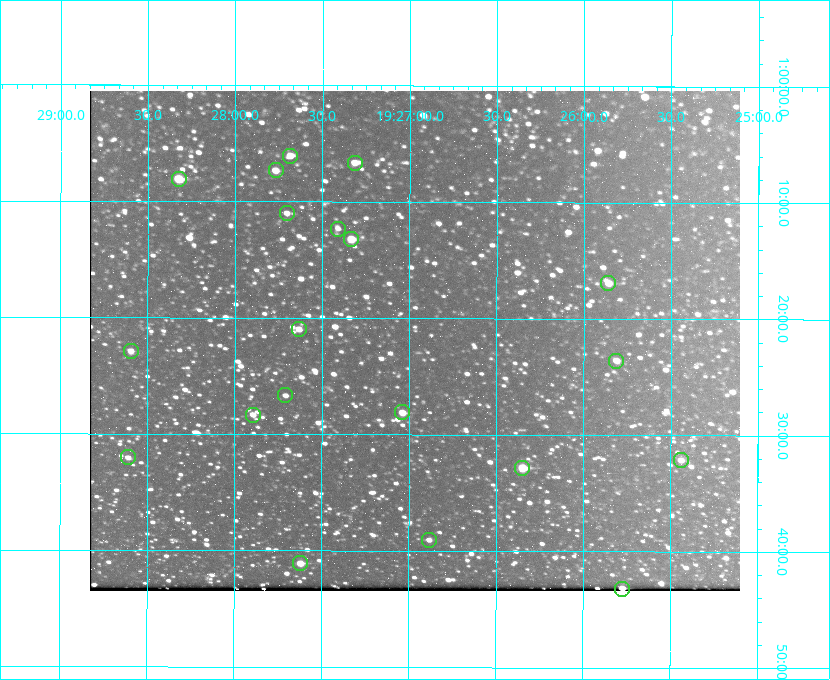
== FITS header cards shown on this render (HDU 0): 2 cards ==
NAXIS1  =                  650 / Width of table row in bytes
NAXIS2  =                  500 / Number of rows in table

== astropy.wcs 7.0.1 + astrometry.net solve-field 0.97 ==
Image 650 x 500 px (HDU 0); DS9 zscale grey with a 90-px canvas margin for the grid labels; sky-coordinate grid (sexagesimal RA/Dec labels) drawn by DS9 from the SOLVED WCS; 20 Tycho-2 reference stars matched to detected sources circled (green)
Header WCS: none
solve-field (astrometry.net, Tycho-2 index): SOLVED blind (the file carries no WCS)
Solved WCS: RA---TAN-SIP/DEC--TAN-SIP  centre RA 19:26:58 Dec +01:22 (291.74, +1.37 deg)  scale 5.16 arcsec/px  FOV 55.9' x 43.0'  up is +180 deg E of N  parity flipped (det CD > 0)
(file carries no celestial WCS; the grid is the blind solution)
Tycho-2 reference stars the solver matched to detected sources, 20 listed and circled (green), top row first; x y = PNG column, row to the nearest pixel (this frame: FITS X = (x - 90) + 1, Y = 500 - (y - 91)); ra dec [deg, ICRS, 3 dp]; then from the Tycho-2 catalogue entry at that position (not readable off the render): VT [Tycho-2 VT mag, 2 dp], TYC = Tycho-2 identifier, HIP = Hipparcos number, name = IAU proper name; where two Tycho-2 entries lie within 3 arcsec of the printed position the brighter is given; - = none
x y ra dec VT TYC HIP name
290 156 291.921 +1.101 10.89 465-1942-1 - -
355 163 291.829 +1.111 10.78 465-2030-1 - -
276 170 291.942 +1.122 10.76 465-1161-1 - -
179 179 292.081 +1.135 10.24 465-979-1 - -
287 213 291.926 +1.184 11.49 465-1994-1 - -
338 229 291.853 +1.206 11.17 465-1444-1 - -
351 239 291.833 +1.221 9.77 465-1968-1 - -
608 283 291.465 +1.282 11.06 465-140-1 - -
299 329 291.908 +1.350 10.94 465-1840-1 - -
131 351 292.148 +1.381 10.77 465-611-1 - -
616 361 291.453 +1.393 11.17 465-261-1 - -
285 395 291.927 +1.444 11.17 465-873-1 - -
402 412 291.759 +1.468 10.00 465-530-1 - -
253 415 291.973 +1.472 10.69 465-577-1 - -
128 457 292.152 +1.534 10.91 465-857-1 - -
681 460 291.360 +1.535 11.71 465-397-1 - -
522 468 291.587 +1.547 9.51 465-596-1 - -
429 540 291.720 +1.651 11.47 465-675-1 - -
300 563 291.905 +1.685 9.70 465-808-1 - -
622 589 291.444 +1.720 9.41 465-672-1 - -